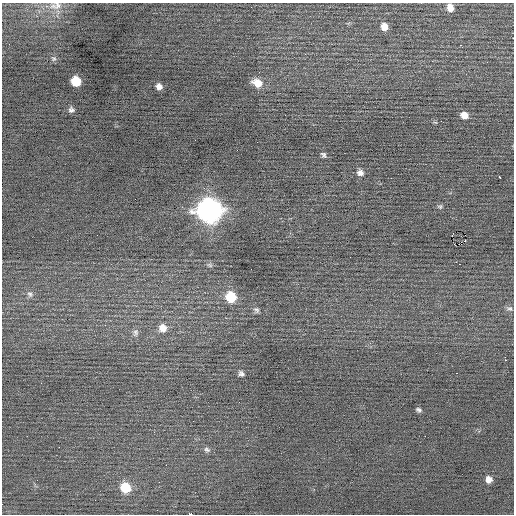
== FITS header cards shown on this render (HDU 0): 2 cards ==
NAXIS1  =                  512 / Axis length
NAXIS2  =                  512 / Axis length

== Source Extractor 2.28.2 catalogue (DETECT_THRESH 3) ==
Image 512 x 512 px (HDU 0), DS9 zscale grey, 1 PNG px = 1 image px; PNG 516 x 516 px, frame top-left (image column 1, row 512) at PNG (2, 3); no overlay
Background 0.0332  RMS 0.82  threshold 2.47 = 3 sigma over >= 5 px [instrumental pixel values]
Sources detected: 42; all 42 listed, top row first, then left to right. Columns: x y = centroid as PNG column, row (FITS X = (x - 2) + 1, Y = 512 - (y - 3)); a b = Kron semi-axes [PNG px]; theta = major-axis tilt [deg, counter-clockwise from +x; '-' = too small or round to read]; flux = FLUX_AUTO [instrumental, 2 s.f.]
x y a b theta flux
57 5 12 11 - 440
450 7 8 7 - 420
384 27 8 8 - 450
9 44 2 2 - 31
460 45 2 2 - 390
54 59 7 6 - 110
76 81 8 7 - 1500
257 83 12 9 -27 740
159 86 6 5 - 280
71 110 7 7 - 160
464 115 9 7 -20 450
441 121 2 2 - 570
323 155 8 6 -51 140
360 173 8 7 - 270
500 177 3 3 - 190
440 207 7 6 - 110
209 210 12 11 - 34000
452 234 3 2 - 41
465 235 2 2 - 660
465 241 3 2 - 65
461 244 2 2 - 380
350 257 2 2 - 36
459 264 5 2 - 310
210 265 9 5 -27 140
30 294 10 8 -41 210
231 297 10 9 - 1700
509 309 9 6 -11 150
256 310 9 7 -53 160
163 328 10 10 - 530
135 333 11 8 79 220
505 359 5 2 - 440
456 373 2 2 - 38
241 374 8 6 -45 170
41 383 2 2 - 180
418 410 7 4 -23 130
193 421 2 2 - 30
59 447 2 2 - 26
207 450 9 6 -32 160
166 465 2 2 - 260
489 479 7 7 - 360
125 488 9 8 - 1600
190 514 4 2 - 1700
At the frame edge (FLAGS 8, measured only in part): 2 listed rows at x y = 57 5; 190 514